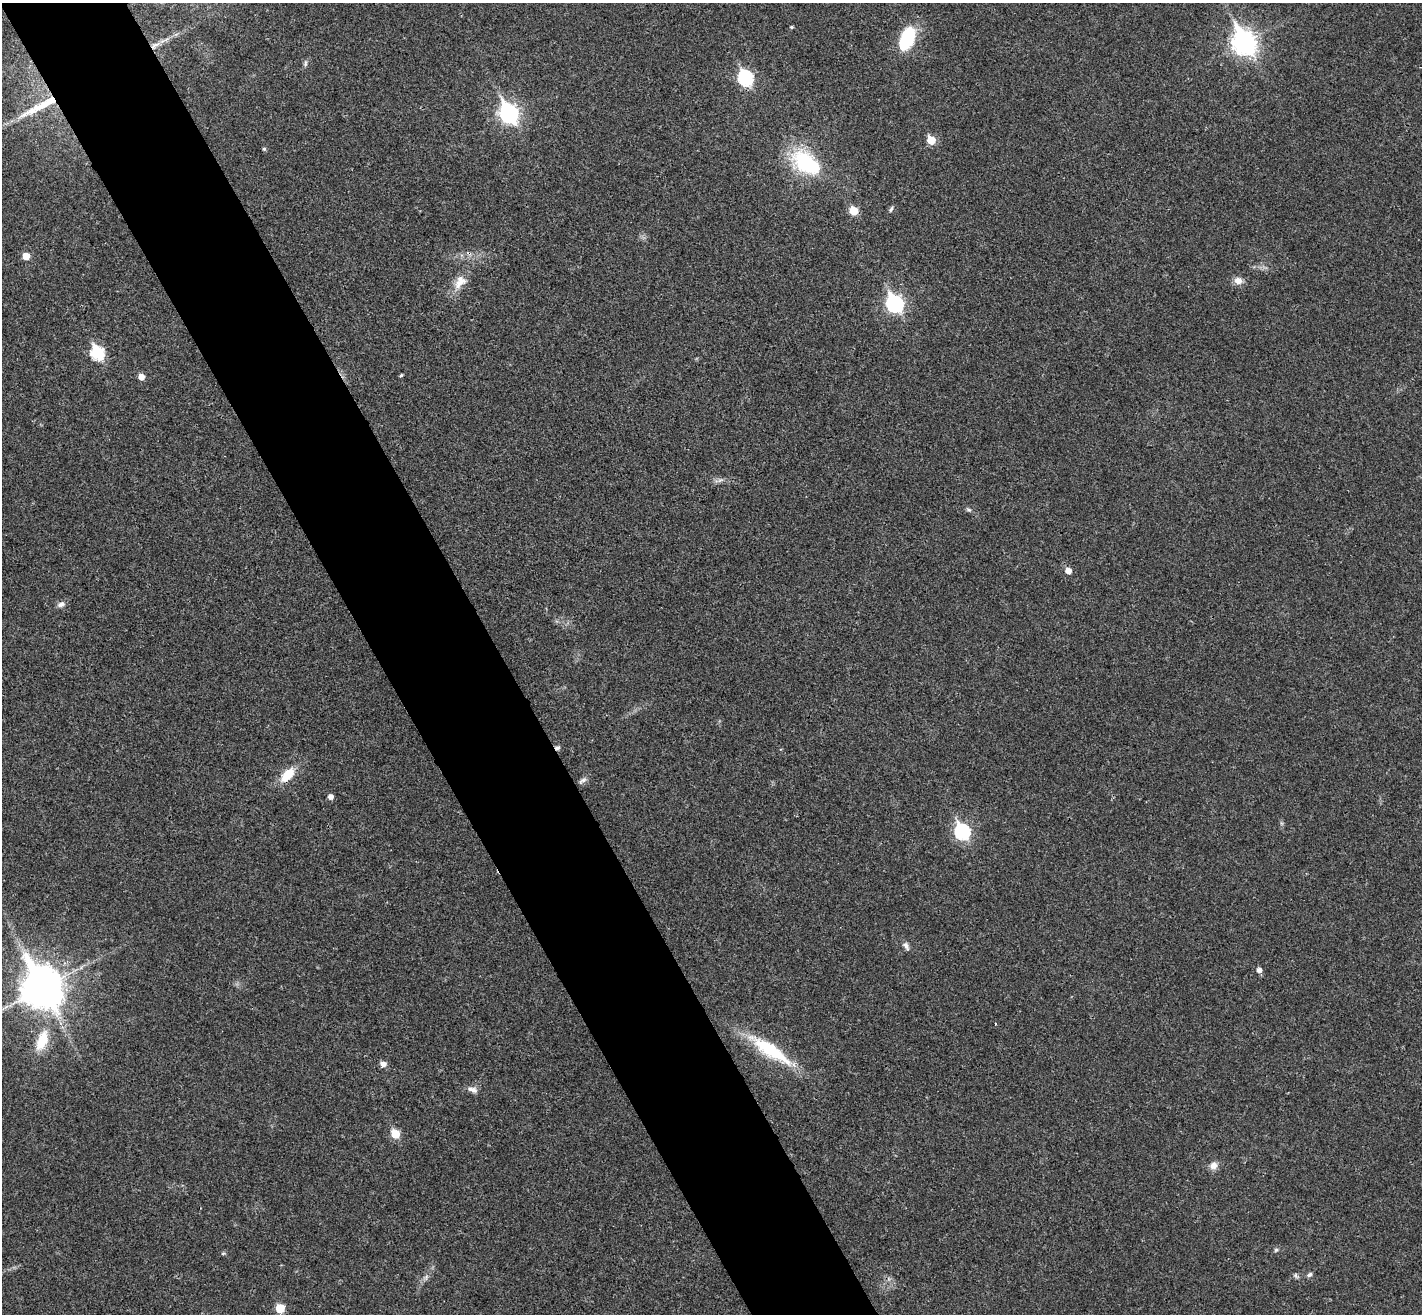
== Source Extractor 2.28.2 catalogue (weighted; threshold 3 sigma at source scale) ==
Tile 11 of 4 x 4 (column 3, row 3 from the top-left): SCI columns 2886-4305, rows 1495-2806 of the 5773 x 5744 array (HDU 1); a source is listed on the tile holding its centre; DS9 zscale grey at full resolution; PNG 1424 x 1316 px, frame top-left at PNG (2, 3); no overlay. Shown black and unused: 9% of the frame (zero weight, under 3 of 4 exposures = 5% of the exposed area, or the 3 px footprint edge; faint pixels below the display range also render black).
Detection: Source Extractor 2.28.2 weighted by HDU 2 'WHT'; one run over the whole footprint, this tile lists its part. Background 0.0436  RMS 0.0048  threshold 0.0217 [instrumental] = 3 sigma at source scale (4.5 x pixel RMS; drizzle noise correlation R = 1.50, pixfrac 1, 0.05/0.05 arcsec/px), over >= 5 px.
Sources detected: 44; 1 inside a brighter object's white glare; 1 cosmic-ray / hot-pixel residue — not listed; the other 42 listed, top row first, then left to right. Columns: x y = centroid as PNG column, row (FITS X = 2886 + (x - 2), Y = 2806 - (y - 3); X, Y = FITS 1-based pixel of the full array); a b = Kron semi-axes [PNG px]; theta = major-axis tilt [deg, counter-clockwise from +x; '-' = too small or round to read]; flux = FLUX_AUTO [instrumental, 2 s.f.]
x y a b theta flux
791 27 4 3 - 0.59
907 38 25 13 67 27
1244 42 11 8 -60 330
155 45 17 6 29 4
305 63 8 5 72 1
746 78 8 7 - 72
40 106 60 9 28 17
509 113 9 7 -60 170
931 140 6 5 - 13
264 149 4 4 - 0.78
805 163 39 26 -44 34
891 209 8 4 70 0.91
853 211 6 5 - 11
26 256 5 5 - 6.5
1238 281 9 8 - 3.9
460 282 21 13 51 7
895 304 9 7 -59 130
97 353 7 6 - 52
401 375 4 3 - 0.69
141 377 5 5 - 4
720 480 8 4 36 1.2
969 510 8 5 -18 0.94
1068 571 5 5 - 4.2
61 604 10 6 14 2
288 775 18 10 47 11
582 780 13 6 37 1.8
330 797 5 5 - 2.6
962 832 8 7 - 83
906 946 12 6 -66 1.8
1259 970 5 5 - 2.1
42 988 14 11 -63 1500
42 1041 25 12 70 13
770 1050 53 14 -33 33
383 1064 8 7 - 2.3
473 1090 14 7 -17 2.6
395 1134 6 5 - 15
1213 1166 10 9 - 3.2
1276 1250 6 4 43 0.81
223 1253 6 4 2 0.6
1310 1274 7 5 42 1.2
1296 1275 8 5 -54 0.94
280 1308 6 6 - 13
Overlapping masked pixels (flux is a lower limit): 2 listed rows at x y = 155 45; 40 106